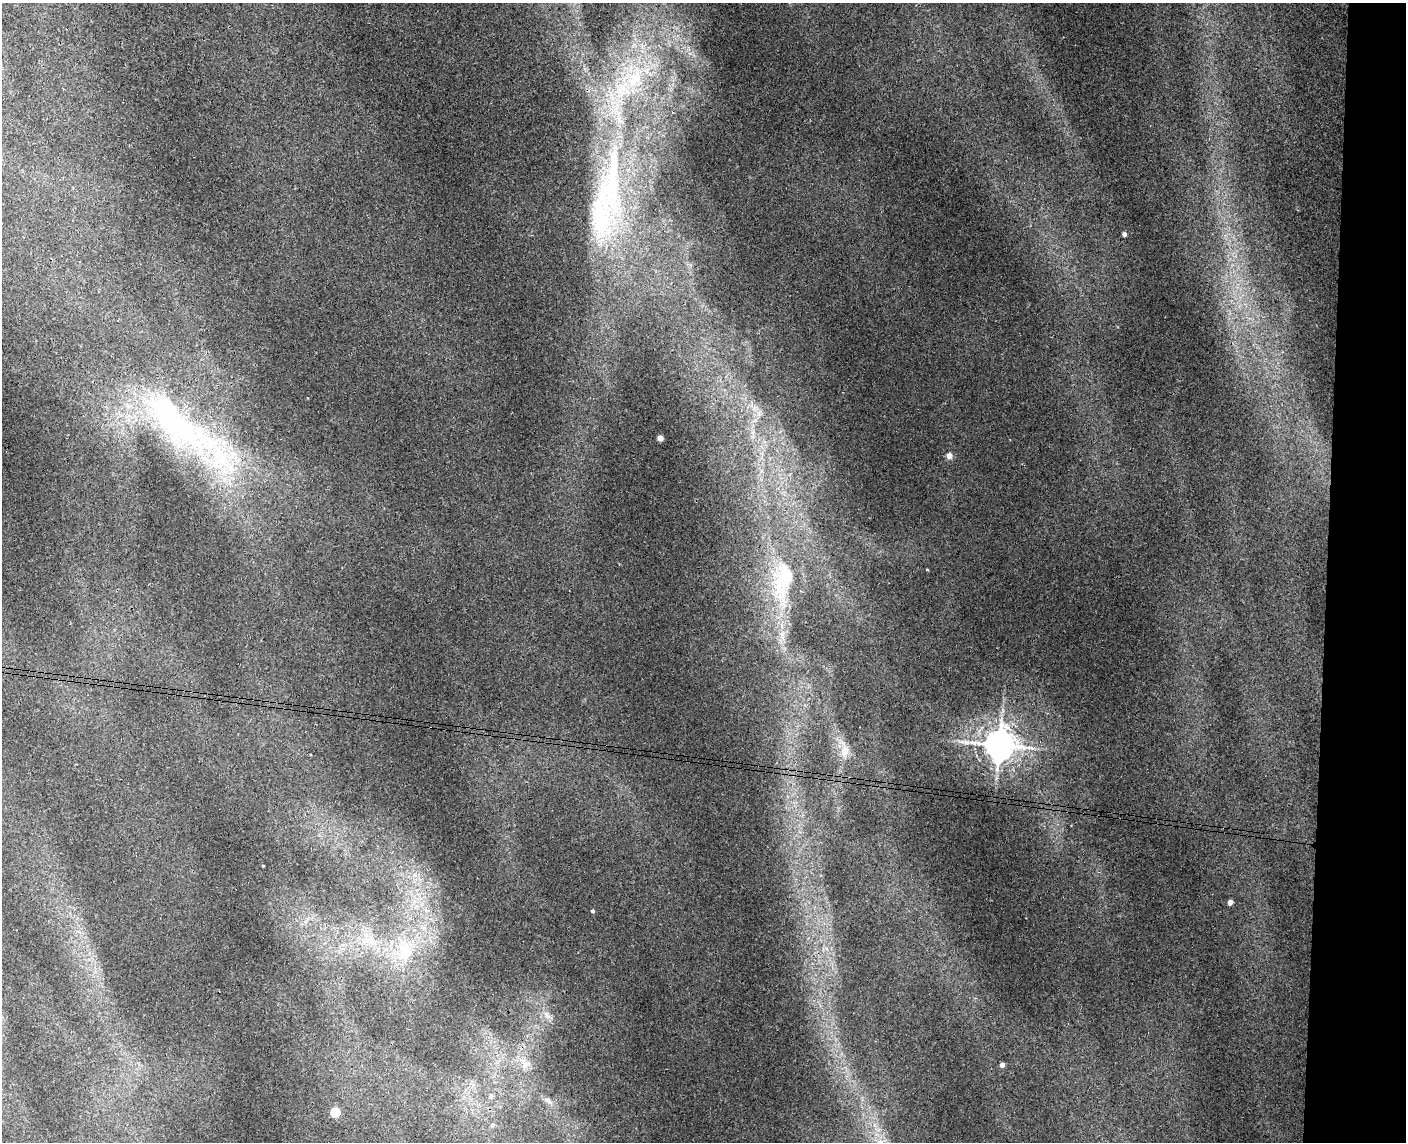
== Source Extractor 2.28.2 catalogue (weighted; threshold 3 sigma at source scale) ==
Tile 9 of 3 x 4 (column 3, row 3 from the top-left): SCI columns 2973-4376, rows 1152-2291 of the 4652 x 4579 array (HDU 1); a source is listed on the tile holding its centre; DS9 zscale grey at full resolution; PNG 1408 x 1144 px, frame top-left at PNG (2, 3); no overlay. Shown black and unused: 6% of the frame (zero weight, under 3 of 4 exposures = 6% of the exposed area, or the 3 px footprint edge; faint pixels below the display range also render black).
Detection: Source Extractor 2.28.2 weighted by HDU 2 'WHT'; one run over the whole footprint, this tile lists its part. Background 0.00928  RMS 0.0036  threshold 0.0163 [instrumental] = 3 sigma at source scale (4.5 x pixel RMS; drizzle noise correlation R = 1.50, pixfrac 1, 0.05/0.05 arcsec/px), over >= 5 px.
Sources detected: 24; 1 inside a brighter object's white glare — not listed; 2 inside a brighter listed object's ellipse — not listed separately; the other 21 listed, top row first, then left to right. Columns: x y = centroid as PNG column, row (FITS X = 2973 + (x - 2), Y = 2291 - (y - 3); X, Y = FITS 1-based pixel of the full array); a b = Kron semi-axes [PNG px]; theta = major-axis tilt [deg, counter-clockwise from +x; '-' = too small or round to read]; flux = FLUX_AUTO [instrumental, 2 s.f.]
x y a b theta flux
635 78 38 19 71 24
613 191 100 45 -83 89
1124 234 4 3 - 1.6
177 423 151 42 -40 110
660 438 4 4 - 4
949 456 4 4 - 3.6
927 570 4 3 - 0.3
784 577 52 27 75 27
999 745 9 8 - 640
845 751 16 11 76 3.9
263 866 3 2 - 0.24
1230 902 4 4 - 2.1
592 911 4 4 - 0.63
404 950 27 15 84 10
526 1064 14 8 47 2.8
1002 1065 4 4 - 1.6
491 1096 7 6 - 1.3
549 1101 8 4 -53 0.88
335 1113 5 5 - 20
492 1125 6 6 - 0.99
880 1142 8 6 -44 2.1
Isophote crosses this tile's border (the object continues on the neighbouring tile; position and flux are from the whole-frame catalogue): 1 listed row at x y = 880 1142
Unlisted compact peaks at least as high as the median listed source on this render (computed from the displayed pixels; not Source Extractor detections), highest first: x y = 548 1016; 961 741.